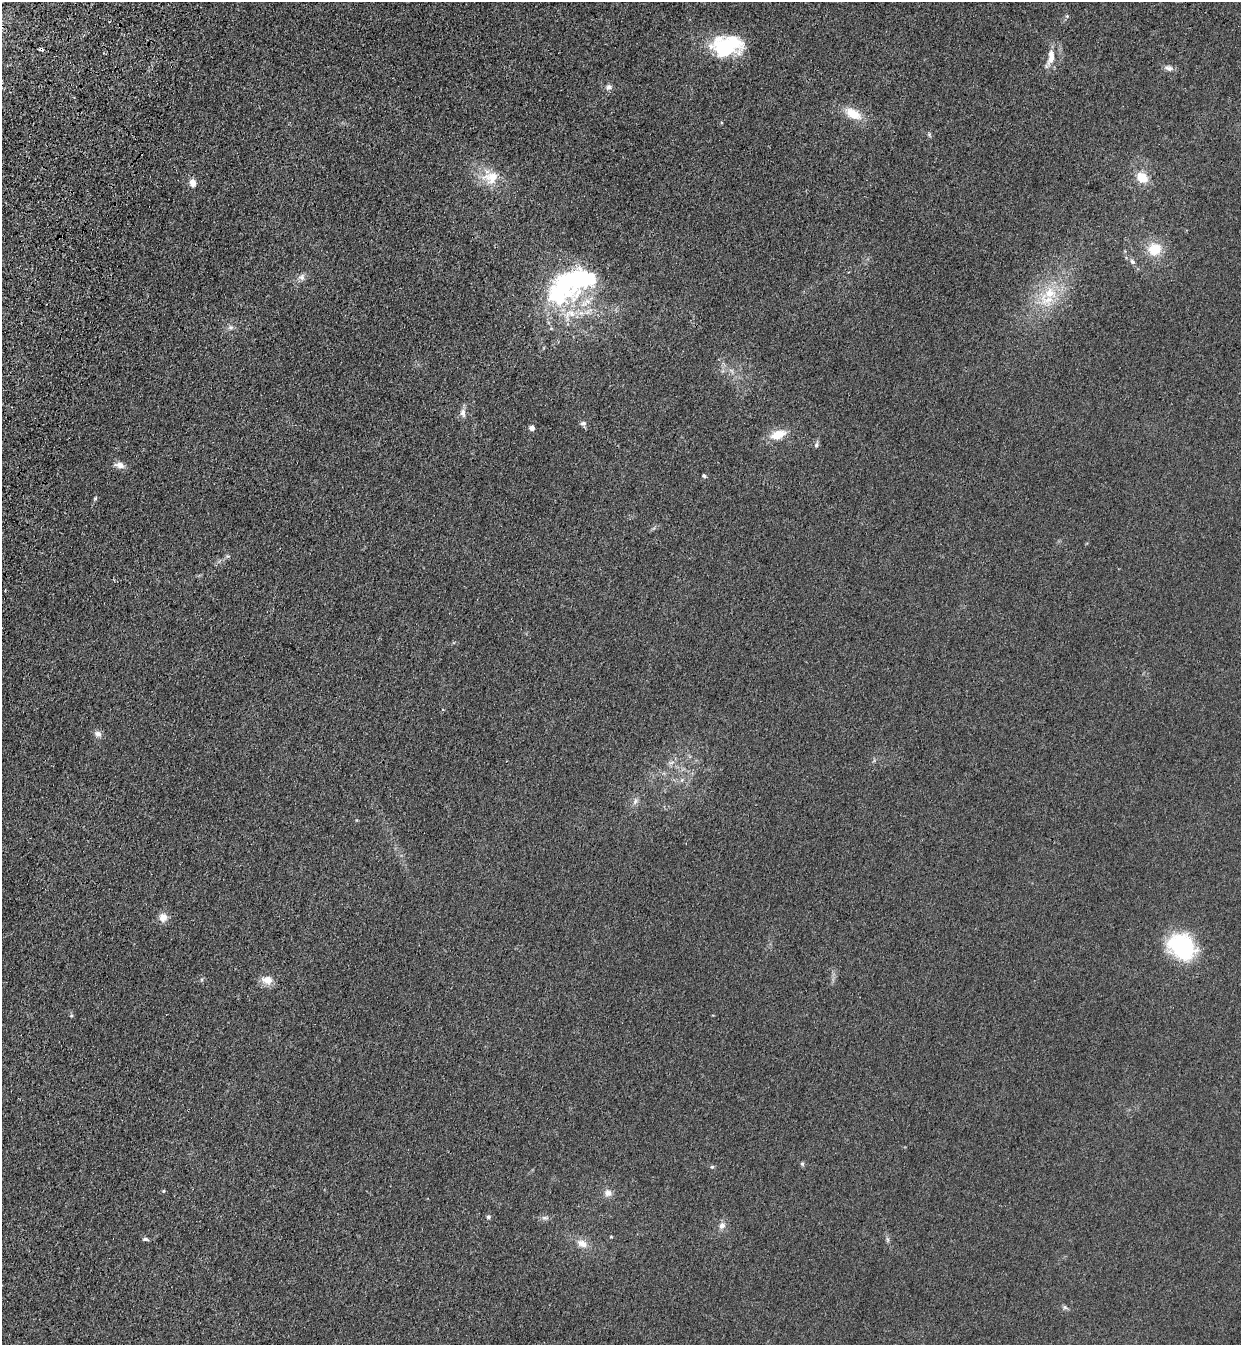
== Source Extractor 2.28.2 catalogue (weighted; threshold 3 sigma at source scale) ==
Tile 11 of 4 x 4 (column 3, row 3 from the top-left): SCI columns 2724-3962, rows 1387-2729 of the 5575 x 5458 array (HDU 1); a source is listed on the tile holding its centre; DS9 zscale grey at full resolution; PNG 1243 x 1347 px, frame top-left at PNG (2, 2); no overlay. Shown black and unused: <1% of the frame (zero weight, under 3 of 4 exposures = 6% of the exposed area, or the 3 px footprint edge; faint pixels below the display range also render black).
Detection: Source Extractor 2.28.2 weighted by HDU 2 'WHT'; one run over the whole footprint, this tile lists its part. Background 0.0343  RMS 0.0055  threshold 0.0248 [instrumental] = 3 sigma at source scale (4.5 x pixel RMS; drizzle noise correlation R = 1.50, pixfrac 1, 0.05/0.05 arcsec/px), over >= 5 px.
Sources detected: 51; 3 inside a brighter object's white glare — not listed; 3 inside a brighter listed object's ellipse — not listed separately; the other 45 listed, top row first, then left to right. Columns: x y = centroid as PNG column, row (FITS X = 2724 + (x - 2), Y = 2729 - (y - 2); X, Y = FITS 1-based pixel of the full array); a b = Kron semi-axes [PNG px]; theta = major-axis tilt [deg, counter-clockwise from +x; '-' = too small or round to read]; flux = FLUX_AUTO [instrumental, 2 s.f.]
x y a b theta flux
1067 16 5 5 - 0.67
41 49 4 3 - 1.2
725 51 44 19 22 27
1051 56 20 8 88 6.5
1169 68 12 6 -17 2.2
609 87 8 7 - 1.9
853 114 21 12 -28 9.8
1142 177 12 10 -38 9.3
491 178 24 18 9 13
193 183 8 7 - 3.6
1154 249 16 15 - 12
1132 262 8 6 -46 1.6
302 277 9 8 - 2.2
568 283 65 27 20 78
1046 300 23 17 -16 14
571 313 12 7 -42 4.7
231 327 8 6 -20 1.4
463 413 12 7 -83 2.6
583 423 8 6 -7 1.4
532 428 4 4 - 3.4
778 435 18 10 19 9.3
816 445 7 5 61 1.1
120 465 12 8 -11 3.4
704 476 5 4 - 0.9
95 498 7 4 63 0.75
228 556 6 4 17 0.82
98 734 9 7 -34 2.5
672 762 9 4 19 1.2
635 801 11 5 74 1.9
163 918 10 9 - 4.4
1182 947 29 23 -40 50
267 980 14 10 -8 5.5
71 1016 5 3 - 0.56
802 1164 6 4 -67 0.92
712 1167 5 5 - 0.74
163 1191 4 3 - 0.55
608 1193 11 9 -7 3.1
488 1217 6 5 - 0.94
545 1218 9 5 -6 1.5
722 1225 8 7 - 2.9
611 1237 5 3 - 0.46
145 1239 7 5 -9 1.2
888 1240 7 4 -72 0.94
582 1243 14 9 -29 4.8
1065 1307 7 5 -44 1.1
Overlapping masked pixels (flux is a lower limit): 1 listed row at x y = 41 49